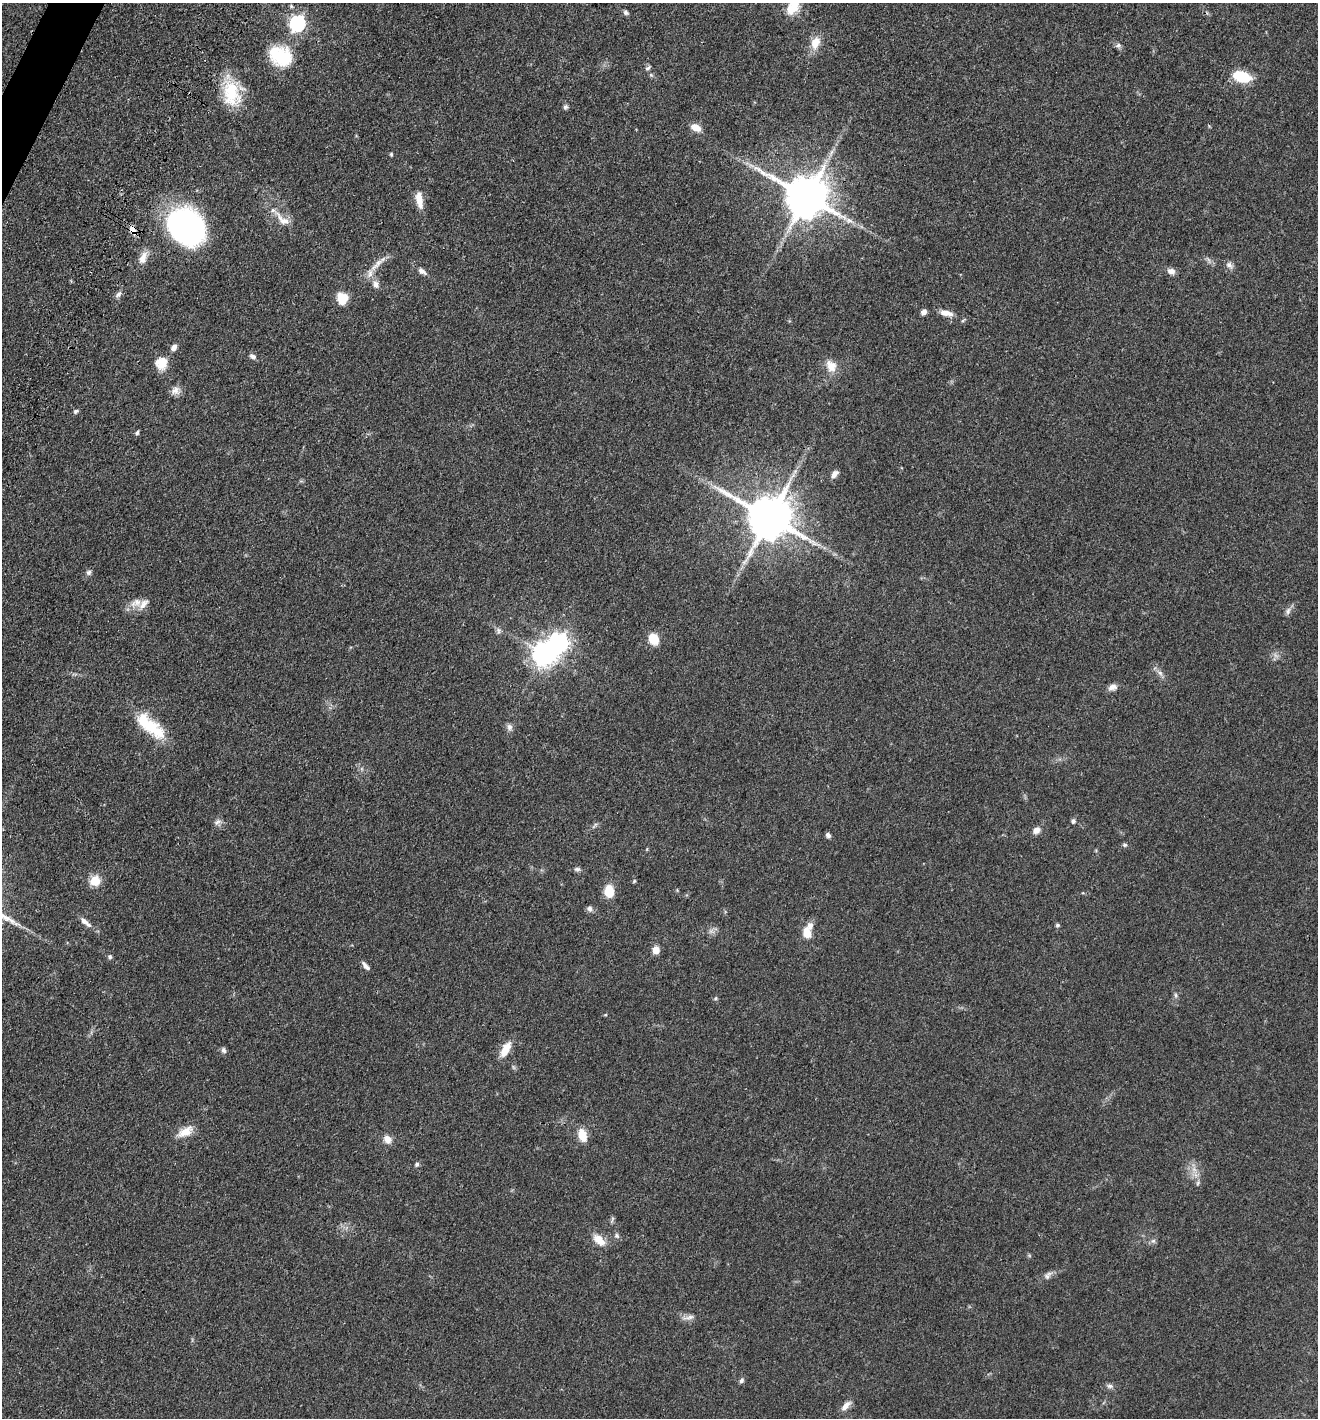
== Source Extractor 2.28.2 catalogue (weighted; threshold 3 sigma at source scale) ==
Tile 11 of 4 x 4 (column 3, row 3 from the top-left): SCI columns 2965-4280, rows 1557-2972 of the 6066 x 6001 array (HDU 1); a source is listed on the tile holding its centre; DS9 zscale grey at full resolution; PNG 1320 x 1420 px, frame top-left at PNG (2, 3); no overlay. Shown black and unused: <1% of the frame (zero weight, under 3 of 4 exposures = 11% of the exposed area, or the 3 px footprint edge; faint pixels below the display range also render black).
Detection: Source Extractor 2.28.2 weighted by HDU 2 'WHT'; one run over the whole footprint, this tile lists its part. Background 0.0631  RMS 0.0045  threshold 0.0202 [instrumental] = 3 sigma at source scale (4.5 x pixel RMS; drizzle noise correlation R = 1.50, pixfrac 1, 0.05/0.05 arcsec/px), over >= 5 px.
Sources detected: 92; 2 too faint to see at this stretch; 3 inside a brighter object's white glare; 1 long thin detection or spike segment (spike, bleed or trail) — not listed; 2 inside a brighter listed object's ellipse — not listed separately; the other 84 listed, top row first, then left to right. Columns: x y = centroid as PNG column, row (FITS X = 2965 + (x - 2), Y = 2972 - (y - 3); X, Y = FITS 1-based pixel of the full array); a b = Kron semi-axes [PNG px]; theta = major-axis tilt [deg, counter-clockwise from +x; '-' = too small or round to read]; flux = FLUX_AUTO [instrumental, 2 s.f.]
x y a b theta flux
792 8 19 14 24 7.2
626 12 7 5 -45 0.98
297 23 7 6 - 100
815 43 19 12 74 5.6
1118 45 8 6 3 1.1
280 56 28 22 -28 19
648 68 9 5 39 0.94
651 75 7 4 -45 0.72
1241 76 17 10 -14 15
231 93 35 21 -74 19
565 107 6 6 - 0.96
696 127 12 7 -23 4.5
391 154 5 4 - 0.53
807 196 13 11 -30 1900
419 200 22 8 -81 5.2
283 220 25 10 -40 5.9
186 226 36 26 -40 130
133 230 13 6 -63 2.9
143 258 19 10 68 4
377 264 29 7 46 4.8
1229 265 10 7 -36 1.8
422 271 11 6 -38 2
1171 271 10 7 -23 2.2
376 284 10 8 -71 2.4
118 294 11 6 43 1.4
342 298 10 9 - 11
924 312 6 5 - 2
946 313 17 7 -11 3.5
174 347 8 6 53 1.9
253 356 9 6 -30 1.4
161 363 15 14 - 6.5
831 366 17 13 -62 5.5
175 391 12 11 - 2.7
76 411 6 5 - 0.99
137 433 5 5 - 0.94
834 474 10 6 52 2.3
770 517 13 12 - 2100
89 572 7 7 - 1.2
136 603 18 10 21 4.2
1288 611 11 6 68 1.6
498 630 9 5 -83 1.2
653 639 10 8 -58 9.4
544 654 8 8 - 350
1160 673 9 6 -45 1.7
1112 687 11 8 19 2.3
509 727 9 7 -89 1.7
152 728 39 17 -36 18
1073 821 5 5 - 1.2
217 822 12 6 29 1.5
595 825 11 3 45 0.88
1036 830 8 7 - 3
828 835 6 5 - 1.3
1125 845 6 5 - 0.8
577 869 9 5 5 1.1
95 880 5 5 - 21
634 881 6 3 46 0.45
609 891 10 8 89 12
589 908 8 7 - 1.3
84 921 13 6 -38 2.5
1057 925 5 4 - 0.79
807 933 12 9 -66 5.7
656 950 7 6 - 4.6
110 957 6 5 - 0.83
366 966 12 5 -48 1.8
1176 995 8 4 -82 0.84
716 998 6 3 71 0.53
605 1015 5 3 - 0.4
505 1049 19 9 62 6.6
223 1050 8 6 -68 1.2
185 1132 23 11 30 5.8
582 1135 13 8 -73 6.9
387 1139 10 9 - 3.5
417 1164 6 5 - 0.89
1194 1169 8 6 -45 2.1
1198 1183 8 4 71 0.84
612 1220 12 3 67 0.79
617 1236 7 6 - 1.1
599 1240 16 9 -44 5.9
1153 1241 7 6 - 1
1048 1275 14 6 49 1.8
689 1317 16 6 13 2.2
741 1380 8 5 58 1.1
1110 1386 8 6 -7 1.3
846 1405 14 6 47 3.1
Overlapping masked pixels (flux is a lower limit): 2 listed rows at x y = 807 196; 133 230